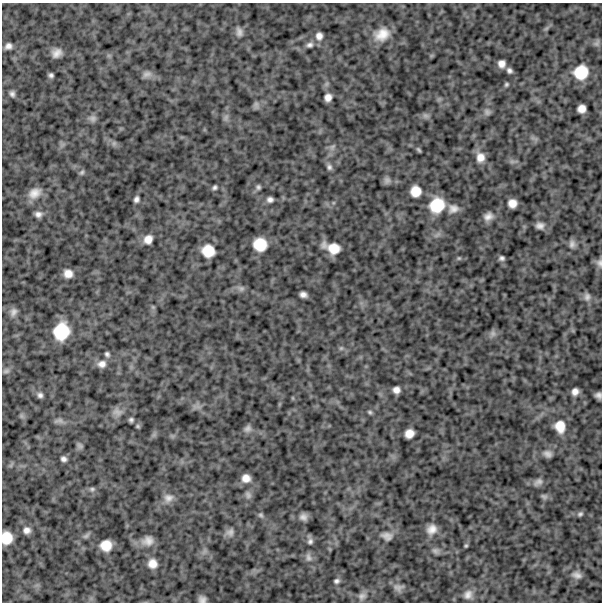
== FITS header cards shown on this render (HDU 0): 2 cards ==
NAXIS1  =                  600
NAXIS2  =                  600

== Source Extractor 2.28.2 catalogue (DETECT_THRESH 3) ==
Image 600 x 600 px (HDU 0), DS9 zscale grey, 1 PNG px = 1 image px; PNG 604 x 604 px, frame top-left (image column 1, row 600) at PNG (2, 3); no overlay
Background 1090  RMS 230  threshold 694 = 3 sigma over >= 5 px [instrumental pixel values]
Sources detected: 108; all 108 listed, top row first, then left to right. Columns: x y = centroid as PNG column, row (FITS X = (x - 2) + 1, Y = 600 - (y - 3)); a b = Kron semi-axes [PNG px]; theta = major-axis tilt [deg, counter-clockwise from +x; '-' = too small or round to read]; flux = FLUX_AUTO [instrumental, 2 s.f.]
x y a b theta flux
546 28 9 3 45 32000
239 32 13 9 -77 82000
382 34 17 12 23 260000
319 36 11 9 -83 99000
597 43 10 6 55 40000
309 45 10 7 13 60000
8 46 7 6 - 77000
57 53 9 8 - 120000
501 64 7 6 - 100000
509 70 5 5 - 48000
581 72 12 12 - 390000
147 74 12 8 21 76000
51 75 5 4 - 40000
506 84 5 5 - 27000
12 94 6 6 - 51000
328 97 7 6 - 100000
256 105 10 6 -90 44000
581 109 7 7 - 120000
487 112 9 9 - 57000
426 116 9 7 -31 45000
226 117 9 7 74 53000
92 118 10 9 - 62000
114 143 8 6 -70 42000
332 147 10 7 60 57000
418 150 5 3 - 24000
480 157 13 10 -83 160000
512 161 7 5 0 39000
329 167 9 6 -68 49000
82 172 7 6 - 36000
387 180 9 8 - 53000
215 187 7 6 - 38000
258 187 6 6 - 37000
416 191 10 9 - 210000
35 193 17 12 28 190000
136 199 7 6 - 54000
270 199 6 6 - 61000
512 203 8 8 - 140000
437 205 16 14 51 490000
453 209 13 11 15 120000
38 214 9 7 0 75000
488 216 12 9 22 100000
540 226 10 8 -6 79000
148 239 11 9 55 140000
260 244 12 11 - 350000
572 244 10 7 -88 70000
332 248 16 9 -19 280000
208 251 11 11 - 300000
459 258 6 5 - 21000
502 258 5 5 - 41000
599 263 11 8 -86 60000
68 274 8 7 - 130000
241 288 10 8 -25 59000
303 295 7 5 -12 73000
587 297 11 9 82 70000
153 307 6 4 -45 22000
13 312 12 8 66 80000
61 331 16 13 73 560000
493 333 10 8 84 59000
341 348 7 5 43 30000
107 354 7 6 - 39000
102 364 11 9 12 110000
6 371 9 6 27 45000
396 390 7 6 - 90000
575 392 7 6 - 90000
40 395 7 6 - 54000
598 395 6 5 - 60000
293 398 6 3 -71 14000
198 407 8 4 -19 47000
117 412 14 9 -9 92000
370 412 6 5 - 28000
21 416 7 4 -89 31000
131 420 4 4 - 35000
59 421 14 6 1 57000
138 426 5 4 - 23000
560 426 15 12 -75 240000
248 429 10 9 - 68000
409 433 8 8 - 150000
80 446 8 6 -41 39000
547 454 9 7 -24 73000
64 459 7 6 - 54000
246 478 10 9 - 140000
538 482 12 8 38 71000
92 489 8 6 -14 40000
248 495 11 8 -67 61000
544 496 9 7 -17 39000
168 498 14 12 14 130000
580 514 7 6 - 37000
261 515 8 7 - 38000
303 517 8 7 - 81000
432 529 12 11 - 150000
27 530 9 8 - 89000
230 532 12 10 31 92000
86 536 11 6 34 46000
387 536 15 10 -17 100000
7 538 11 9 90 280000
148 541 16 12 14 150000
310 541 10 6 -82 55000
106 545 10 9 - 240000
466 545 5 4 - 24000
436 551 10 8 -19 57000
309 557 13 8 -75 78000
152 564 10 10 - 150000
577 575 14 9 -14 97000
336 581 7 6 - 42000
398 587 11 7 5 70000
468 595 13 12 - 130000
362 596 11 9 21 77000
202 599 7 6 - 67000
At the frame edge (FLAGS 8, measured only in part): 4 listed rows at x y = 599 263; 598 395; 7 538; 202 599